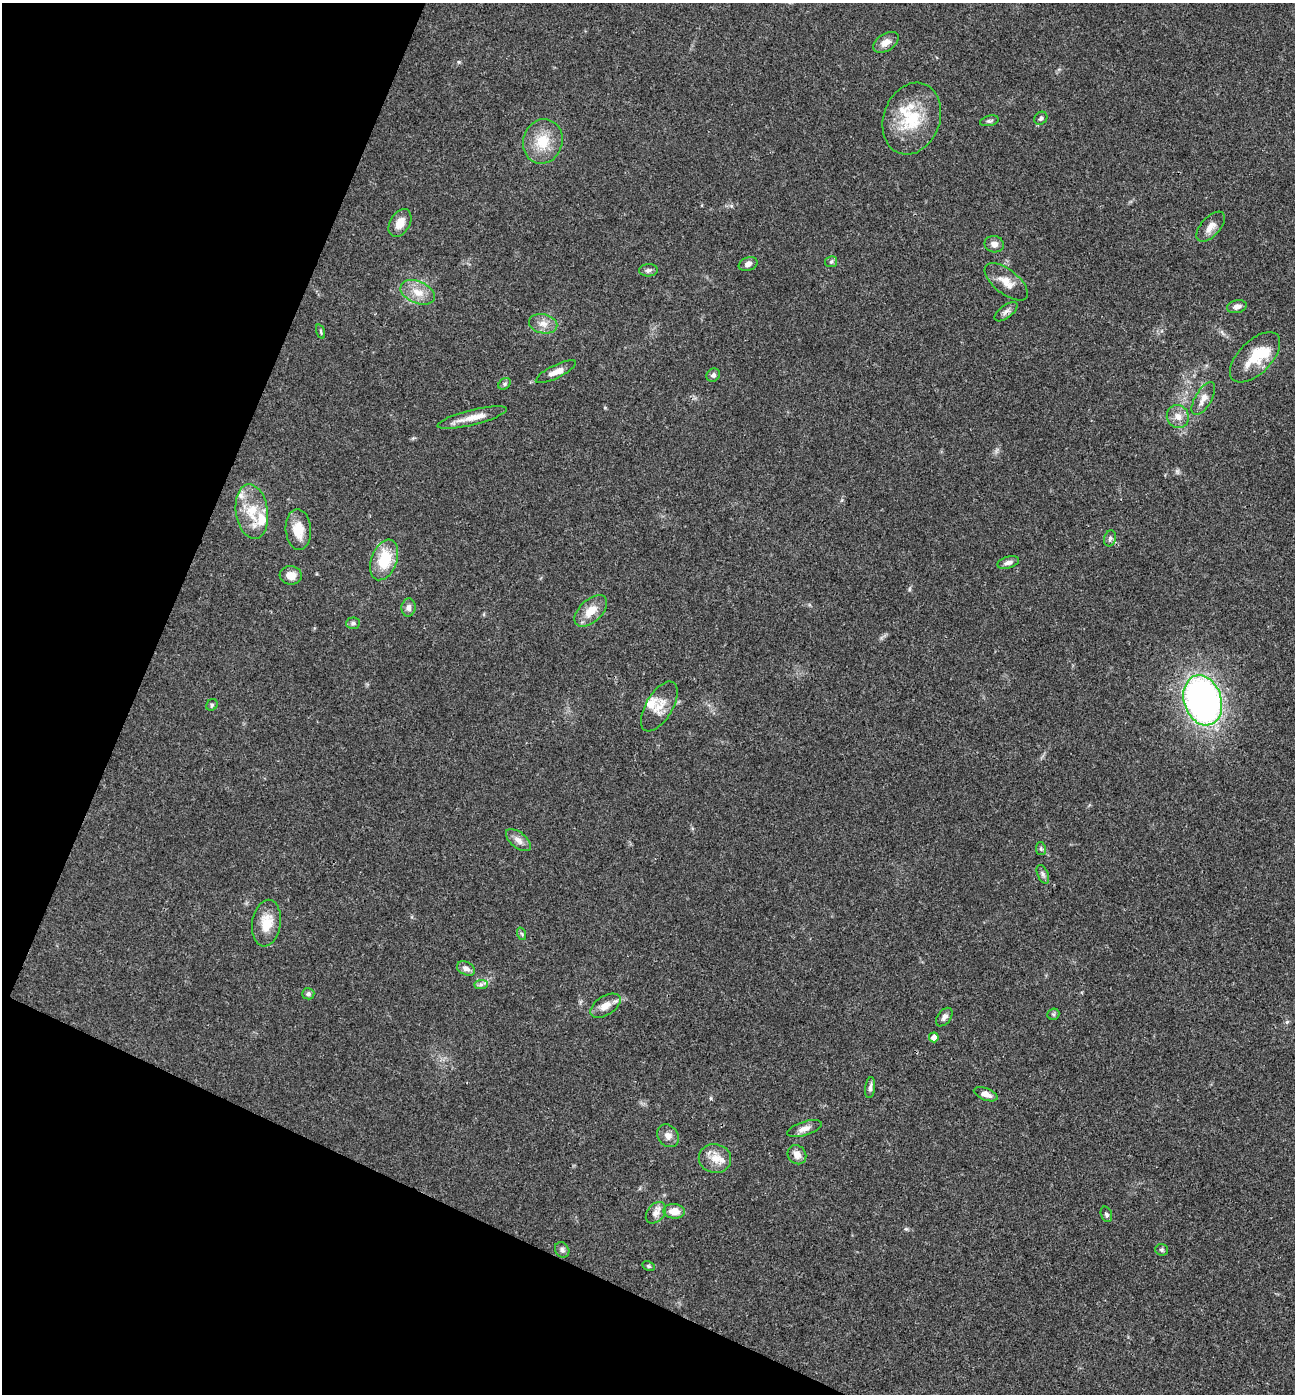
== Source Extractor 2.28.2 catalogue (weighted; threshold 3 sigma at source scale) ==
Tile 9 of 4 x 4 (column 1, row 3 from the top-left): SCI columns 141-1433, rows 1399-2790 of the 5586 x 5576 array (HDU 1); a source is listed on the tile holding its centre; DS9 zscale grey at full resolution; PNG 1297 x 1396 px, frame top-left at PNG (2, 3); each listed source drawn as its Kron ellipse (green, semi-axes under 4 px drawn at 4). Shown black and unused: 21% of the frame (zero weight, under 3 of 4 exposures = <1% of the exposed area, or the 3 px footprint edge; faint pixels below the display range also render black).
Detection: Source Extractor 2.28.2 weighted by HDU 2 'WHT'; one run over the whole footprint, this tile lists its part. Background 0.0568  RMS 0.0051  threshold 0.0228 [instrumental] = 3 sigma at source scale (4.5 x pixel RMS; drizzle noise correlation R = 1.50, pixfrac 1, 0.05/0.05 arcsec/px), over >= 5 px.
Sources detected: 66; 1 inside a brighter object's white glare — neither listed nor drawn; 5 inside a brighter listed object's ellipse — not listed separately; the other 60 listed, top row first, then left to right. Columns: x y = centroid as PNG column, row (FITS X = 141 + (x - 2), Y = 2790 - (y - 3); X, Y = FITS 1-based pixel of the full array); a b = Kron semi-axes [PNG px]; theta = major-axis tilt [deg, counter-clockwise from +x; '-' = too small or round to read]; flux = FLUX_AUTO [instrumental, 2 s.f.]
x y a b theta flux
886 42 14 8 33 4.3
1041 118 7 6 - 1.2
912 119 37 28 70 26
989 121 9 5 12 1.1
543 141 22 19 71 13
400 223 15 10 60 5.8
1211 227 18 9 48 4.3
994 244 10 8 -12 2.5
831 262 6 5 - 0.89
748 264 10 6 22 2.1
648 270 9 6 3 1.4
1006 282 26 12 -38 7.1
418 292 18 11 -23 7.1
1237 307 10 6 12 2.5
1006 312 13 6 37 2.1
543 324 14 9 -13 4.3
321 332 7 3 -71 0.69
1255 357 31 16 45 14
556 372 22 6 27 4.1
713 375 7 6 - 1.5
504 384 6 5 - 0.98
1203 399 18 8 59 4.4
1178 417 12 11 - 4.3
472 418 35 7 14 7.3
252 512 27 16 -82 15
298 530 20 12 -86 9.7
1110 538 8 6 73 1.2
384 560 21 13 69 18
1008 562 11 6 17 2
291 575 11 9 -7 5.1
408 608 9 7 87 2.1
591 611 20 11 43 7.7
353 623 7 5 4 1.1
1203 700 26 18 -72 190
212 705 6 5 - 0.94
659 706 28 13 59 7.9
518 840 15 7 -39 3.3
1041 849 6 5 - 0.81
1043 874 10 5 -66 1.3
266 923 23 14 82 11
522 934 6 4 -71 0.74
466 968 9 6 -27 2.5
481 985 7 4 1 1.3
308 994 6 5 - 1.3
605 1006 17 9 32 5
1053 1014 6 5 - 0.91
944 1017 10 6 52 1.9
934 1037 5 4 - 4
870 1088 11 5 83 1.6
986 1094 12 6 -21 3.4
804 1129 18 7 18 3.4
668 1136 12 10 -52 3.1
797 1155 10 8 -48 3.9
715 1158 16 14 -9 7.2
674 1211 11 7 -3 6
656 1213 12 8 51 3.1
1106 1214 8 5 -72 1.1
562 1250 8 6 -54 1.5
1162 1250 6 6 - 1
649 1266 6 4 -27 0.81